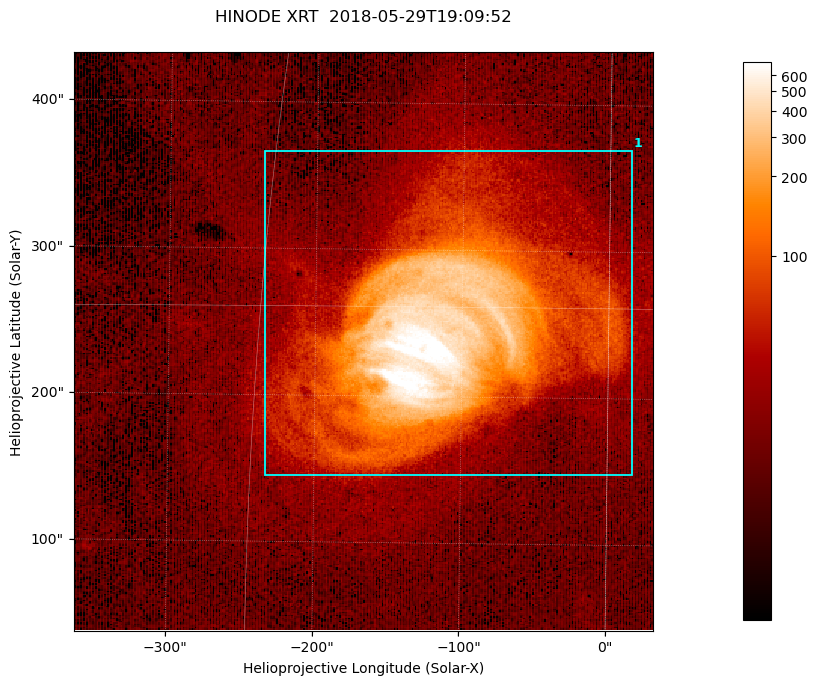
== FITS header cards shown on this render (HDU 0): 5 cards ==
TELESCOP= 'HINODE'
INSTRUME= 'XRT'
DATE_OBS= '2018-05-29T19:09:52.096'
CTYPE1  = 'Solar-X'
CTYPE2  = 'Solar-Y'

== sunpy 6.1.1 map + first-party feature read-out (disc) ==
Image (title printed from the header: HINODE XRT  2018-05-29T19:09:52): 384 x 384 px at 1.03 arcsec/px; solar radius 946 arcsec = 920 px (partial field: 5.5% of the solar disc is inside the frame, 100% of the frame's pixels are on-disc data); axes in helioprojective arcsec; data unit not stated in the header (colour bar unlabelled)
Orientation: roll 0.7 deg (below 1 deg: not rotated)
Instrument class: DISC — disc imager (sunpy class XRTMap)
Bright regions (active regions / flare kernels): reference = the on-disc median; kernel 3 px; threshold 5 sigma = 18.9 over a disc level ~46.8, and >= 1.15x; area >= 147 px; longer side >= 5 px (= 5.1 arcsec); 1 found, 1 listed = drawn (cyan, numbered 1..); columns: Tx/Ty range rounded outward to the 5 arcsec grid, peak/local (2 s.f.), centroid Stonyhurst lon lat
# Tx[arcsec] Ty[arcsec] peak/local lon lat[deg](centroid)
1 -240..20 145..370 19 -7 +14